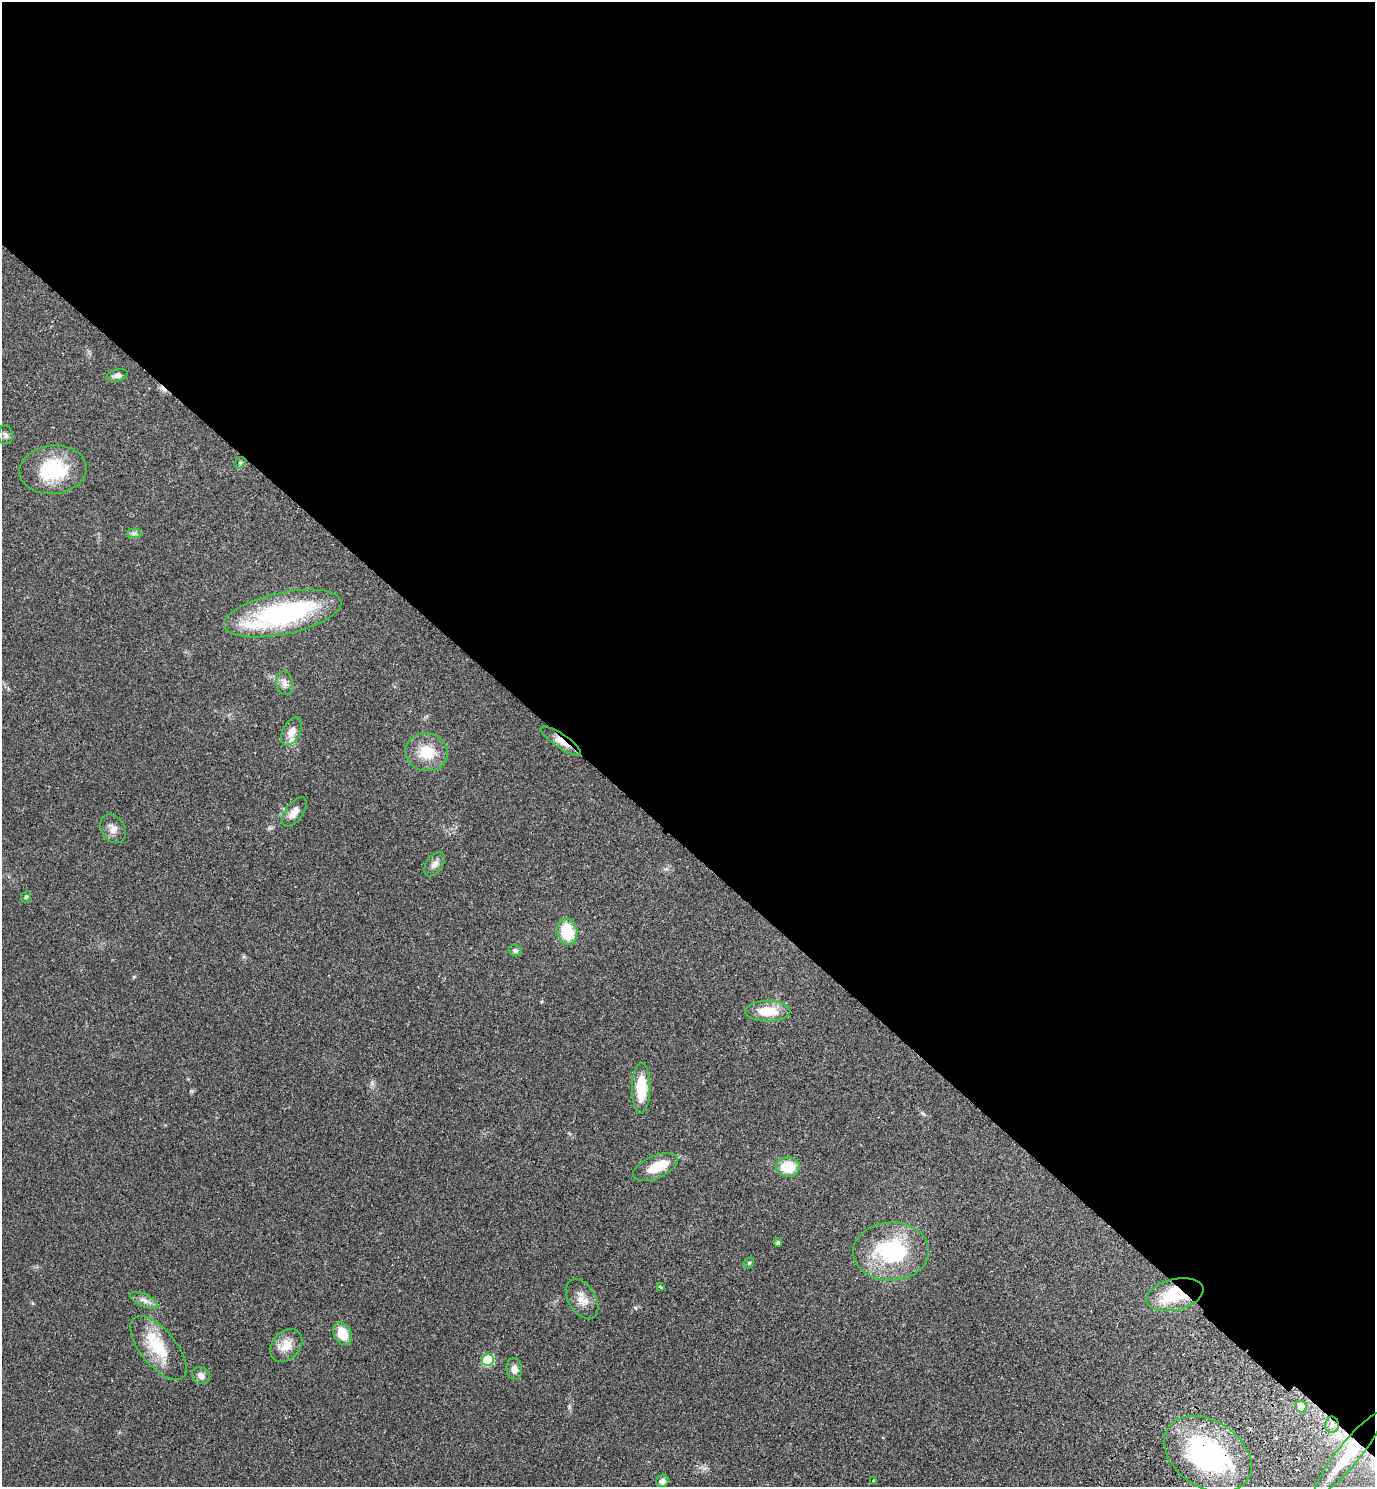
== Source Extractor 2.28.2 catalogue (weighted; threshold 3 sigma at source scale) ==
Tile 3 of 4 x 4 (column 3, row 1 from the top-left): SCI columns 2952-4324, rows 4499-5983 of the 6042 x 6022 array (HDU 1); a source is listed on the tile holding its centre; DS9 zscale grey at full resolution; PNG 1377 x 1489 px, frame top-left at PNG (2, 2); each listed source drawn as its Kron ellipse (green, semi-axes under 4 px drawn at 4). Shown black and unused: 57% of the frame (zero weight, under 2 of 3 exposures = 3% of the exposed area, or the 3 px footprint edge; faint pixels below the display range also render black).
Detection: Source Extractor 2.28.2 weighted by HDU 2 'WHT'; one run over the whole footprint, this tile lists its part. Background 0.0878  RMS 0.008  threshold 0.036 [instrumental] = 3 sigma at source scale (4.5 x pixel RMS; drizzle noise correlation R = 1.50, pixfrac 1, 0.05/0.05 arcsec/px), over >= 5 px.
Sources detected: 43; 1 inside a brighter object's white glare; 1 cosmic-ray / hot-pixel residue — neither listed nor drawn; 2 inside a brighter listed object's ellipse — not listed separately; the other 39 listed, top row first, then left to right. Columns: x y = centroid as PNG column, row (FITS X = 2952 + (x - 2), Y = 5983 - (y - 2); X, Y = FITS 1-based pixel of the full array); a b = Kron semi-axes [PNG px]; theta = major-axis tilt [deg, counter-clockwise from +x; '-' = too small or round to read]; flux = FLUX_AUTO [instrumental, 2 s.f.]
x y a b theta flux
117 375 11 6 13 3.2
5 435 9 7 -88 2.2
240 463 6 4 47 1.2
53 470 34 24 6 42
134 533 7 4 0 1.7
283 613 60 21 12 120
285 683 12 8 -78 4
292 731 15 9 62 6.2
561 741 24 7 -34 7.2
427 752 21 19 -14 20
294 812 17 8 53 6.9
113 829 15 11 -57 5.5
434 864 13 8 55 4
26 897 6 4 66 1.2
567 932 13 10 -77 26
515 950 6 5 - 1.5
768 1011 23 10 0 17
641 1088 25 9 89 28
655 1167 24 11 23 18
788 1167 12 10 -1 21
778 1242 4 4 - 2.1
891 1252 38 29 2 73
749 1263 6 4 48 0.96
660 1287 3 2 - 1.2
1175 1295 29 15 13 35
582 1299 21 13 -58 8.8
144 1300 15 6 -24 4.1
342 1333 12 8 -64 15
286 1346 18 13 46 11
158 1348 38 18 -50 31
488 1360 6 6 - 52
514 1369 11 7 -84 4.7
201 1375 9 8 - 4.2
1301 1407 6 5 - 14
1332 1425 8 6 -90 3.6
1208 1454 47 33 -33 140
1349 1454 52 11 51 41
662 1481 6 6 - 3.6
873 1481 3 3 - 3.9
Overlapping masked pixels (flux is a lower limit): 5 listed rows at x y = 561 741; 1175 1295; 1301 1407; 1208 1454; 1349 1454